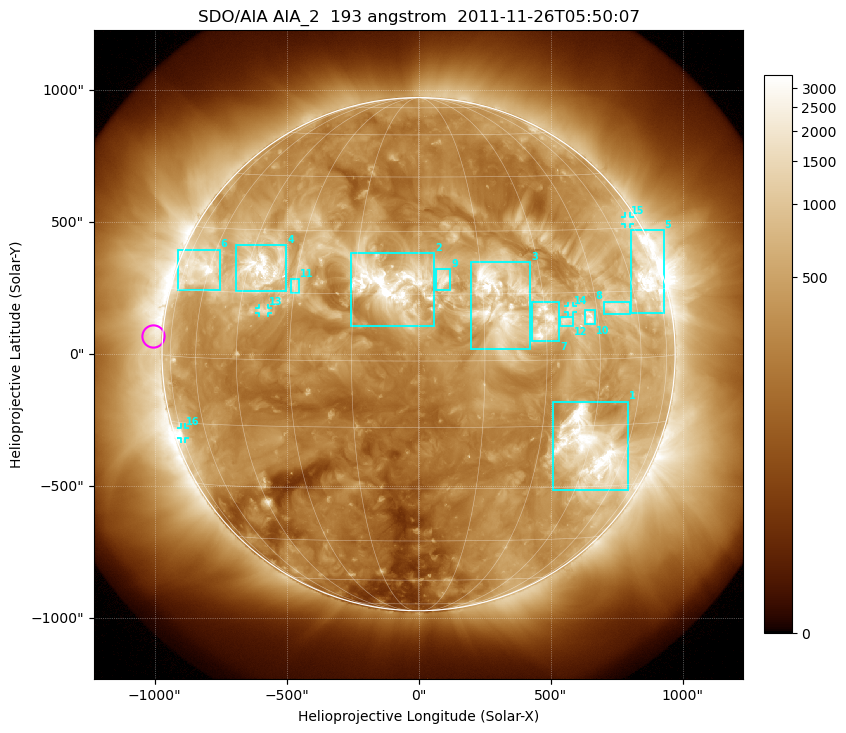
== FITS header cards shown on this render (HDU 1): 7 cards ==
TELESCOP= 'SDO/AIA'
INSTRUME= 'AIA_2'
WAVELNTH=                  193
WAVEUNIT= 'angstrom'
DATE-OBS= '2011-11-26T05:50:07.84'
CTYPE1  = 'HPLN-TAN'
CTYPE2  = 'HPLT-TAN'

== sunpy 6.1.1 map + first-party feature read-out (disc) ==
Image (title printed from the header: SDO/AIA AIA_2  193 angstrom  2011-11-26T05:50:07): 1024 x 1024 px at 2.4 arcsec/px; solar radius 972 arcsec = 405 px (full disc in frame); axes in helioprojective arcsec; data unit not stated in the header (colour bar unlabelled)
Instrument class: DISC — disc imager (sunpy class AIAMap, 193 A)
Bright regions (active regions / flare kernels): reference = the median radial profile (limb darkening/brightening removed); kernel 9 px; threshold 5 sigma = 955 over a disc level ~320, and >= 1.15x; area >= 12 px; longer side >= 10 px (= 24 arcsec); searched inside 0.97 R_sun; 16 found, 16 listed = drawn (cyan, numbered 1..; 4 of them under ~33 arcsec drawn as corner ticks so the feature stays visible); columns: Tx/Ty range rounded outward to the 5 arcsec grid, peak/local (2 s.f.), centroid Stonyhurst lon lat
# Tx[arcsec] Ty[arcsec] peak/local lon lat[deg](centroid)
1 505..795 -515..-180 14 +46 -21
2 -260..60 105..385 15 -7 +17
3 195..425 20..350 11 +19 +14
4 -690..-500 235..415 11 -40 +21
5 805..930 155..470 11 +69 +18
6 -910..-750 245..395 11 -64 +20
7 430..535 50..200 9.4 +30 +8
8 700..800 150..200 5.8 +52 +12
9 65..120 245..325 5.6 +6 +18
10 625..670 110..165 7.8 +42 +9
11 -485..-450 230..285 6 -30 +17
12 535..585 105..145 6 +35 +9
13 -605..-570 155..175 4.6 -38 +11
14 565..585 155..185 4.5 +37 +11
15 780..805 495..520 3.6 +73 +32
16 -900..-885 -320..-275 5.1 -74 -17
Off-limb structures (1.02-1.3 R_sun): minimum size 162 px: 2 found; the strongest spans PA ~40..130 deg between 1.02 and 1.3 R_sun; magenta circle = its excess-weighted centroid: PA ~85 deg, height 1.04 R_sun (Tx ~-1005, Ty ~70 arcsec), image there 2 x the reference